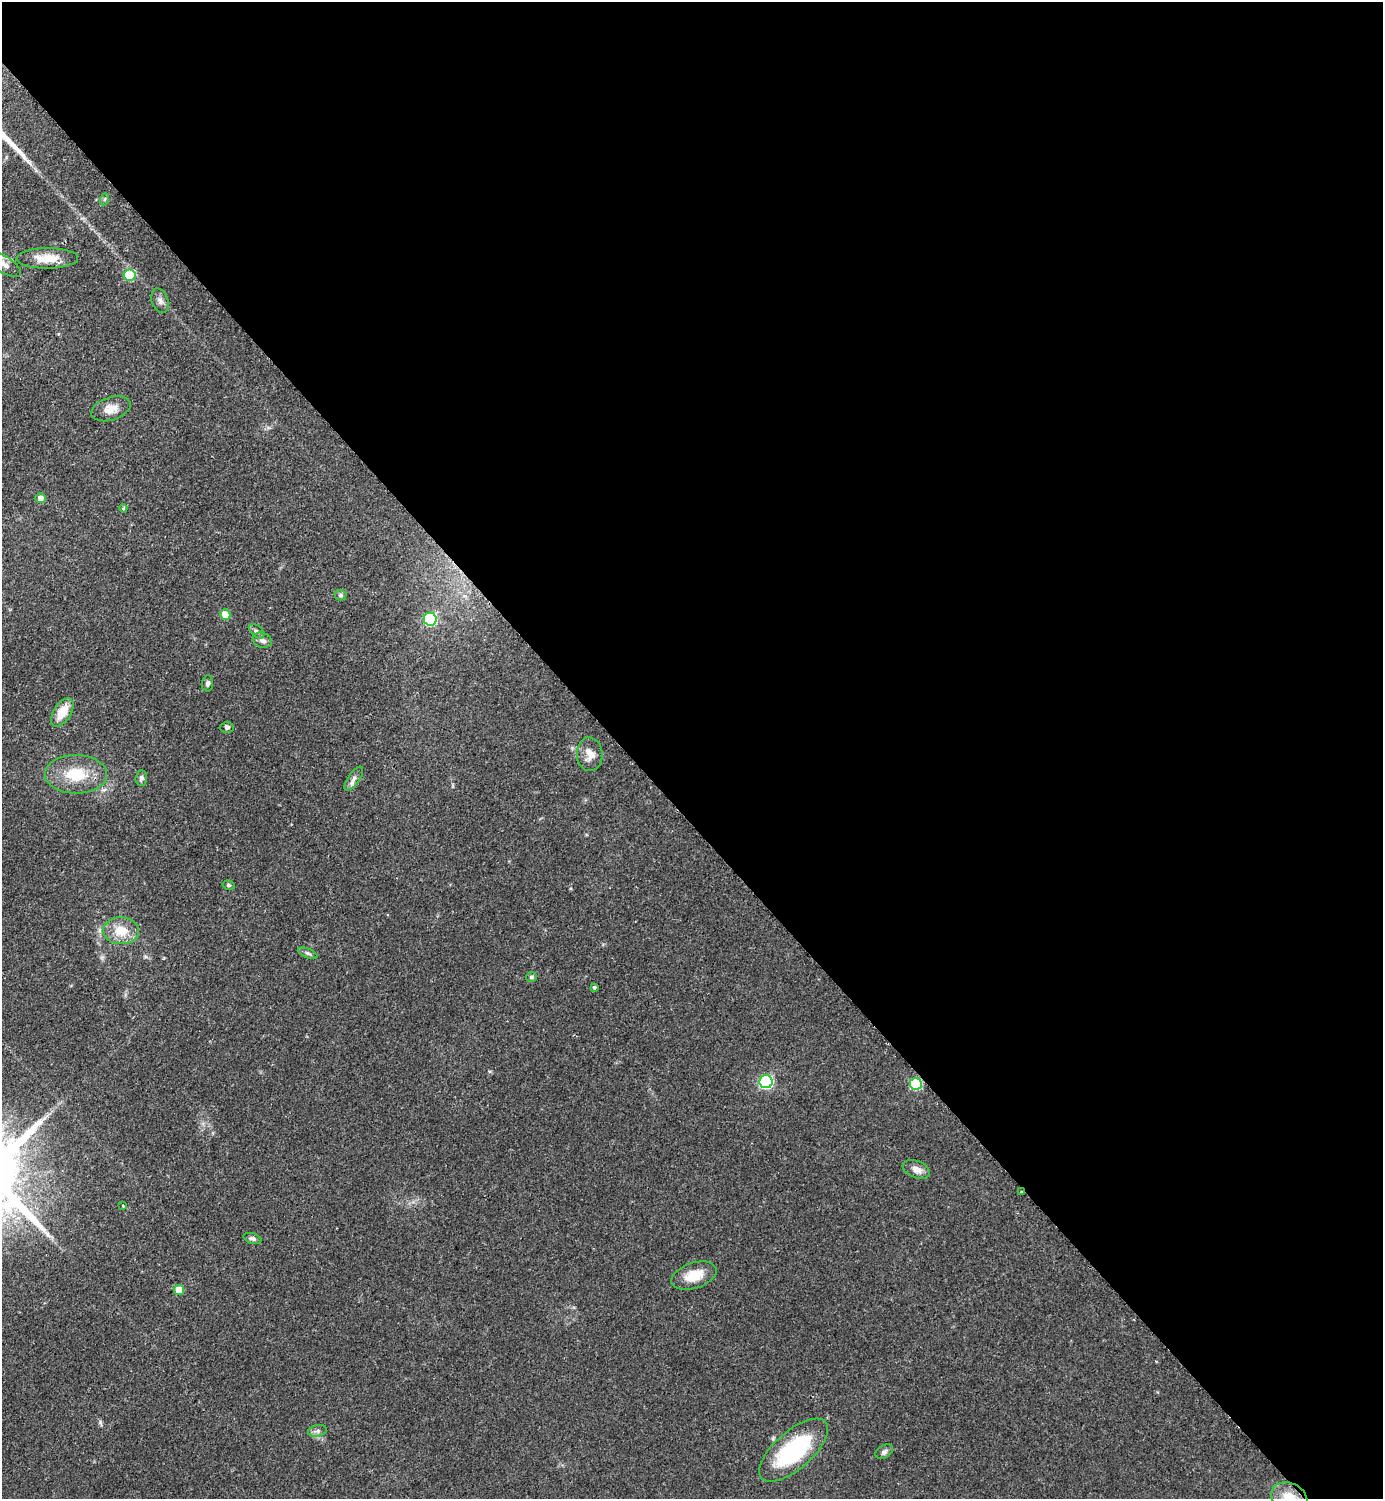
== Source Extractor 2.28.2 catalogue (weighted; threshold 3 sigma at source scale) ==
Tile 8 of 4 x 4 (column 4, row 2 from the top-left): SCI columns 4487-5867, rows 3037-4533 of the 6069 x 6073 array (HDU 1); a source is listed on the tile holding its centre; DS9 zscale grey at full resolution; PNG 1385 x 1501 px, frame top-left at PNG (2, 2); each listed source drawn as its Kron ellipse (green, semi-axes under 4 px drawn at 4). Shown black and unused: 55% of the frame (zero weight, under 2 of 3 exposures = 3% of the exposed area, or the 3 px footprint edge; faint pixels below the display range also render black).
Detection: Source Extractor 2.28.2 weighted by HDU 2 'WHT'; one run over the whole footprint, this tile lists its part. Background 0.142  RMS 0.0068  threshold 0.0305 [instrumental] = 3 sigma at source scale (4.5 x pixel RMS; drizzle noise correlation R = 1.50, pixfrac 1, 0.05/0.05 arcsec/px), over >= 5 px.
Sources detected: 38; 1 long thin detection or spike segment (spike, bleed or trail) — neither listed nor drawn; the other 37 listed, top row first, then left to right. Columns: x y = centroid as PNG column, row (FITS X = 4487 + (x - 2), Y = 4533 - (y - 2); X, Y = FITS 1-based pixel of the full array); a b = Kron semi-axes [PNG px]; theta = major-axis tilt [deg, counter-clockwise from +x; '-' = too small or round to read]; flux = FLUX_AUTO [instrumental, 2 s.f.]
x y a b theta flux
105 199 6 4 70 0.99
47 258 31 10 1 12
2 263 22 8 -32 5.5
130 275 6 5 - 31
160 301 12 8 -70 3
111 409 20 11 18 7.9
40 498 5 5 - 3.4
123 508 4 3 - 0.75
341 595 6 5 - 1.2
225 615 5 5 - 12
430 619 6 6 - 67
257 631 9 5 -45 1.8
262 640 9 7 -20 2.9
207 683 8 5 82 1.8
62 712 16 8 57 13
227 727 7 5 0 1.5
590 754 17 13 -87 6.8
76 774 31 19 0 24
141 778 7 6 - 1.9
354 779 14 5 55 3
228 885 6 4 -16 1.1
121 931 18 13 -3 14
308 953 10 4 -23 1.6
531 977 5 4 - 1.1
594 987 3 3 - 1.8
766 1082 6 6 - 110
916 1084 6 6 - 51
916 1169 14 8 -22 4.7
1021 1192 3 2 - 0.71
123 1206 3 2 - 0.53
252 1238 9 5 -18 1.8
694 1276 24 12 17 14
179 1290 5 5 - 12
317 1431 9 5 10 2.1
794 1450 43 19 41 69
884 1452 9 6 31 2
1289 1498 19 14 -26 15
Overlapping masked pixels (flux is a lower limit): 2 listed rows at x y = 76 774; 1021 1192
Isophote crosses this tile's border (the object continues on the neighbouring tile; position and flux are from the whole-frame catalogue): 2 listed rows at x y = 2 263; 1289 1498